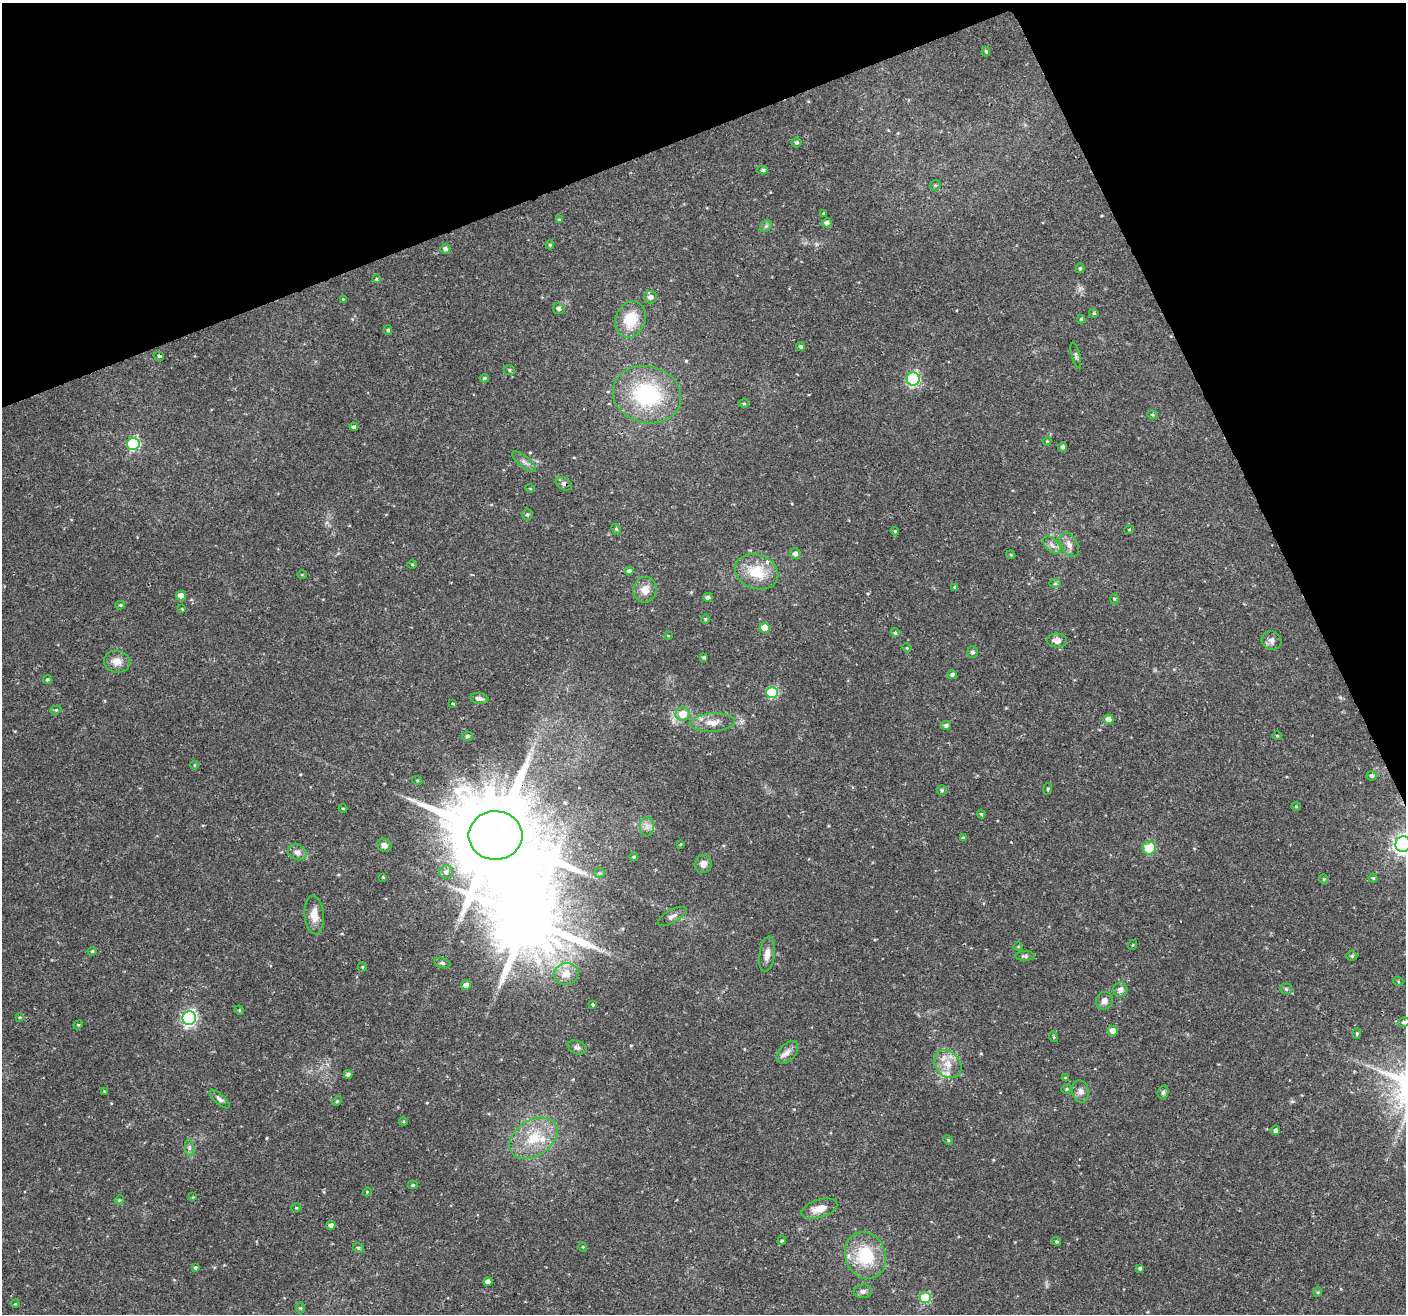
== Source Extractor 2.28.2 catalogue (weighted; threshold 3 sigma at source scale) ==
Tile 3 of 4 x 4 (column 3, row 1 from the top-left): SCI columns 2811-4214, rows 4024-5335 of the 5621 x 5477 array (HDU 1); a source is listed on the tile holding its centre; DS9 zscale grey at full resolution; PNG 1408 x 1316 px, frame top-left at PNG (2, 3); each listed source drawn as its Kron ellipse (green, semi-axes under 4 px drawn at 4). Shown black and unused: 20% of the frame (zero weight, under 2 of 3 exposures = <1% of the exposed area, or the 3 px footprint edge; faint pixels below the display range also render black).
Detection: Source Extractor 2.28.2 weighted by HDU 2 'WHT'; one run over the whole footprint, this tile lists its part. Background 0.0366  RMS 0.0034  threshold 0.0153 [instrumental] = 3 sigma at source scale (4.5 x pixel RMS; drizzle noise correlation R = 1.50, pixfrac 1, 0.0396/0.0396 arcsec/px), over >= 5 px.
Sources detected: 167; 1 inside a brighter object's white glare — neither listed nor drawn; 5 inside a brighter listed object's ellipse — not listed separately; the other 161 listed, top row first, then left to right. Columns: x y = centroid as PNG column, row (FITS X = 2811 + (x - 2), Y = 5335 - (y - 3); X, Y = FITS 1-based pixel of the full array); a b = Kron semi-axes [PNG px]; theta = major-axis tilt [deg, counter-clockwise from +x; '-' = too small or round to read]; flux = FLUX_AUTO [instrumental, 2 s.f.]
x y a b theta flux
986 52 5 4 - 0.43
796 142 5 5 - 0.66
763 170 5 4 - 0.66
935 185 5 5 - 0.47
823 213 3 3 - 0.25
559 219 4 4 - 0.35
827 223 5 4 - 1.1
766 226 6 5 - 0.65
550 245 4 4 - 0.46
445 249 5 5 - 1.1
1080 268 5 4 - 0.45
376 279 4 4 - 0.39
650 297 7 6 - 1.4
343 299 3 3 - 0.24
559 309 6 5 - 1.1
1094 313 5 4 - 0.46
630 319 19 15 67 9.6
1081 319 4 4 - 0.46
388 330 4 4 - 0.52
801 347 4 4 - 0.61
159 356 5 3 - 0.5
1076 356 13 3 -75 0.65
509 370 6 5 - 0.53
484 378 4 4 - 0.52
913 379 6 6 - 46
647 395 34 28 -14 34
744 403 5 4 - 0.41
1152 415 5 4 - 0.4
354 427 4 4 - 0.78
1047 441 4 4 - 0.31
133 444 6 6 - 37
1062 447 5 4 - 0.87
524 462 15 5 -40 1.3
564 484 9 6 -30 1.1
530 488 5 3 - 0.28
527 514 5 5 - 0.62
616 529 6 4 -48 0.43
1129 530 5 3 - 0.29
895 531 4 3 - 0.36
1052 545 10 6 -44 1.5
1069 545 13 8 -60 2.1
795 554 5 5 - 1.3
1011 555 4 3 - 0.33
412 565 5 3 - 0.33
629 571 4 4 - 0.92
757 572 22 17 -20 10
302 575 5 3 - 0.25
1055 583 6 4 2 0.52
954 587 4 4 - 0.33
645 590 13 11 76 3.3
181 596 5 5 - 2.2
708 597 5 4 - 0.97
1114 599 5 3 - 0.38
120 605 4 4 - 0.46
182 609 4 3 - 0.28
705 619 4 4 - 0.37
765 628 5 5 - 6
895 633 4 4 - 0.49
668 636 4 3 - 0.23
1057 640 10 7 -6 2.1
1272 641 10 9 - 1.6
907 648 5 3 - 0.31
972 652 6 5 - 0.68
704 657 3 3 - 0.48
117 661 13 11 -10 3.4
952 675 4 4 - 0.99
47 679 4 4 - 0.52
772 692 6 5 - 24
479 698 9 5 -9 1.4
452 703 3 3 - 0.47
56 710 5 4 - 0.46
683 714 7 6 - 5.2
1108 719 5 4 - 2.2
713 723 22 9 5 3.8
946 725 5 4 - 0.84
467 736 5 5 - 0.61
1277 736 5 4 - 0.36
194 765 4 3 - 0.28
1371 776 5 5 - 0.91
417 780 5 3 - 0.34
1048 789 6 3 72 0.43
942 790 5 4 - 0.58
1296 806 4 4 - 0.35
343 808 4 3 - 0.3
981 814 4 3 - 0.37
647 827 10 7 85 1.6
496 835 27 24 -1 6400
963 838 4 3 - 0.58
681 844 4 2 - 0.23
1403 844 8 7 - 170
384 845 7 6 - 1.4
1149 848 6 6 - 8.5
297 852 10 7 -24 1.7
634 857 4 3 - 0.41
703 864 9 8 - 1.9
446 872 7 6 - 1
600 873 5 5 - 0.54
383 877 4 4 - 0.28
1373 878 4 4 - 0.45
1324 879 5 4 - 0.41
314 915 19 9 -84 4.2
672 916 16 6 28 1.5
1132 945 5 3 - 0.27
1018 946 5 3 - 0.3
92 951 5 4 - 0.45
767 954 18 7 82 2.5
1025 956 10 4 0 0.74
1352 956 5 4 - 0.51
442 963 8 5 -16 0.69
362 967 5 4 - 0.38
566 974 12 11 - 4.3
1398 981 5 3 - 0.31
466 985 5 4 - 1.9
1286 989 5 5 - 0.47
1120 990 7 7 - 1.7
1104 1001 9 8 - 1.8
593 1005 4 4 - 0.57
239 1010 5 4 - 0.31
19 1017 4 3 - 0.33
189 1018 7 6 - 85
1404 1022 6 4 16 0.7
78 1025 5 4 - 0.31
1113 1031 5 5 - 2.1
1357 1033 5 4 - 0.42
1054 1037 5 3 - 0.32
577 1047 10 6 -23 1.1
787 1052 13 8 48 2
948 1064 15 12 -48 4.6
348 1074 4 4 - 1.1
1065 1078 3 3 - 0.33
1067 1089 5 4 - 0.44
104 1091 4 3 - 0.23
1081 1091 11 8 -76 1.7
1163 1092 7 5 73 0.77
219 1099 13 5 -42 1.1
337 1101 5 4 - 0.43
403 1121 4 4 - 0.36
1275 1130 5 5 - 0.89
533 1138 26 17 32 11
948 1140 5 4 - 0.37
189 1148 9 4 -82 0.86
413 1185 5 4 - 0.45
367 1192 4 3 - 0.3
193 1197 4 3 - 0.24
119 1200 5 4 - 0.36
296 1208 5 3 - 0.3
819 1209 18 9 17 4.1
331 1225 4 4 - 1.8
782 1241 4 4 - 0.4
1057 1241 4 3 - 0.42
583 1247 5 3 - 0.25
358 1248 6 4 -23 0.52
865 1255 24 20 -69 16
195 1267 3 3 - 1
1140 1268 3 3 - 0.53
488 1282 4 4 - 2.6
863 1291 9 7 4 1.3
1318 1292 5 4 - 0.4
925 1298 5 5 - 20
15 1304 4 3 - 0.3
301 1308 5 3 - 0.35
Overlapping masked pixels (flux is a lower limit): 2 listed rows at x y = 564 484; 496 835
Isophote crosses this tile's border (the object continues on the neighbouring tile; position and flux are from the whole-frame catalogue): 1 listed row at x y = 1403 844